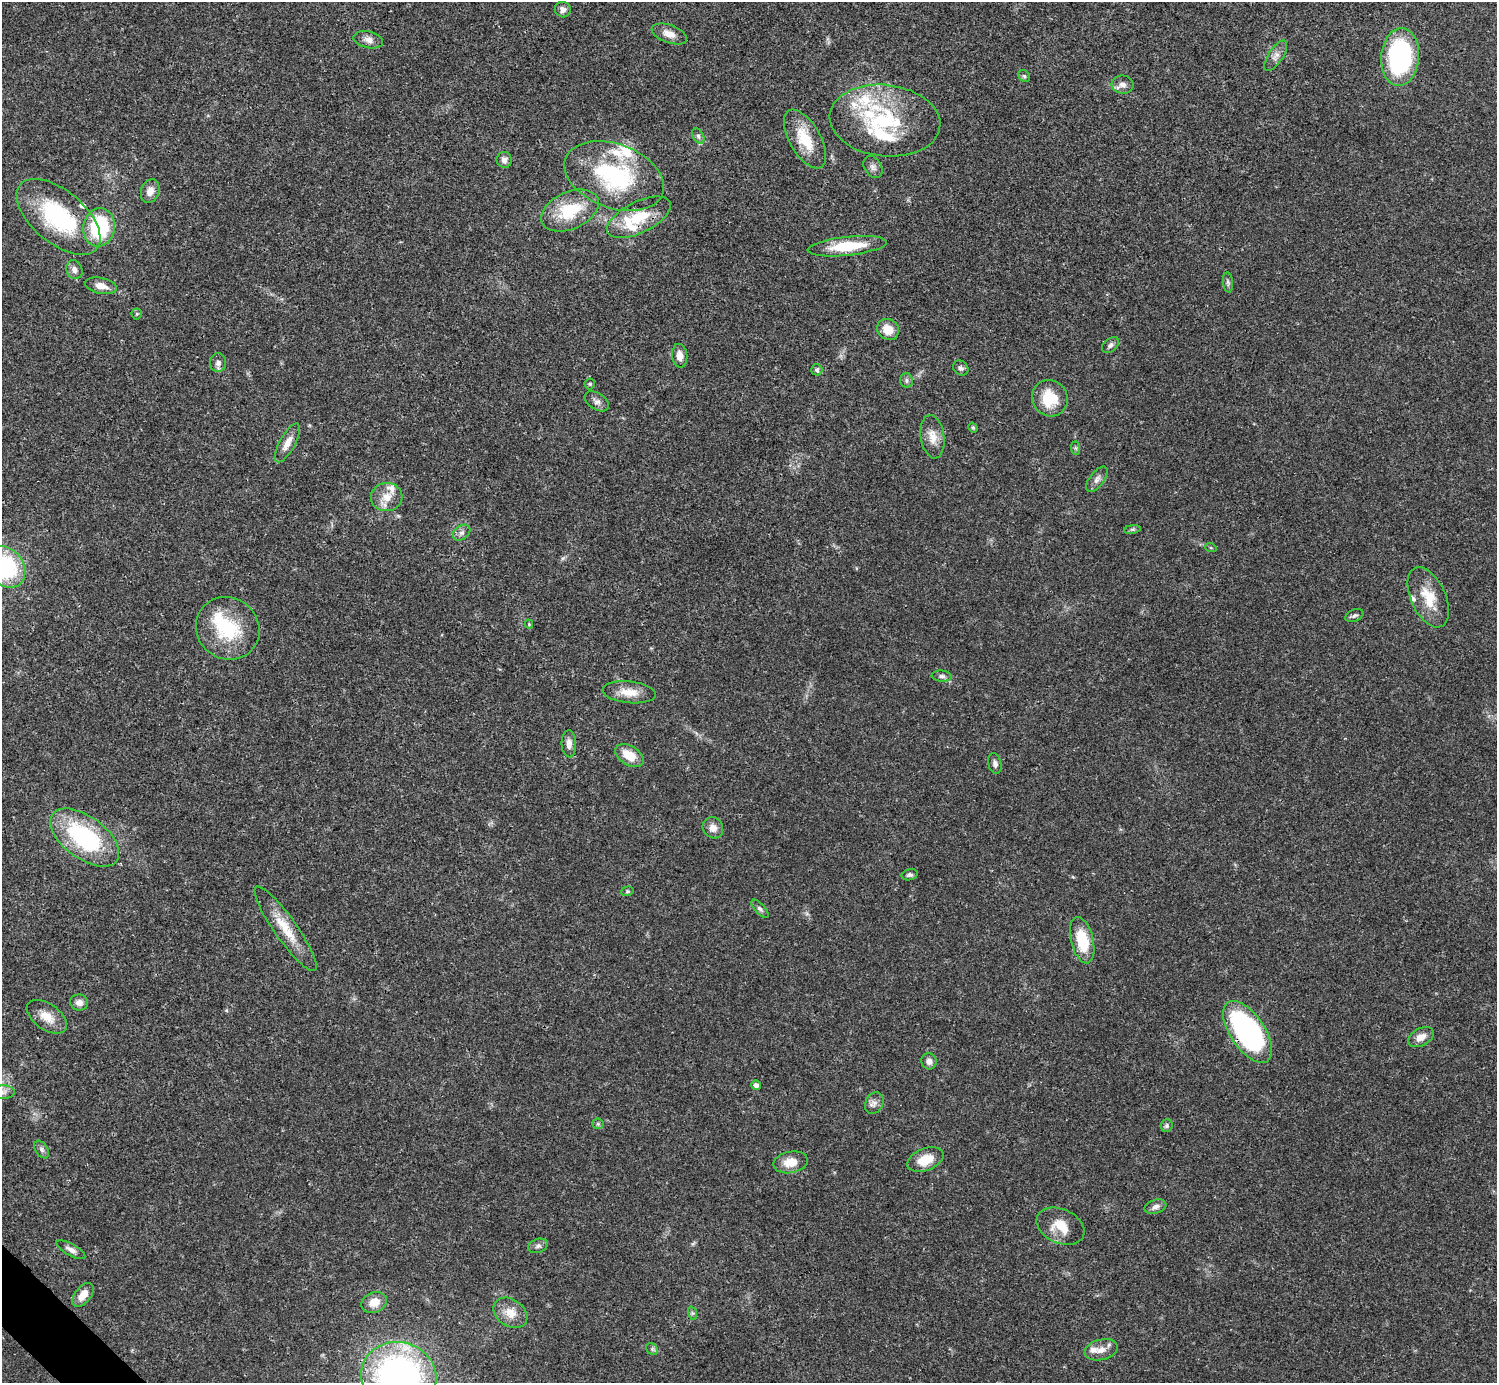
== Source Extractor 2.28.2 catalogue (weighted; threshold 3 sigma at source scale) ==
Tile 7 of 4 x 4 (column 3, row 2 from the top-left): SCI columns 2990-4484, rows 2920-4300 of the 5981 x 5980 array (HDU 1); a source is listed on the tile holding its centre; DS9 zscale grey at full resolution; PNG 1499 x 1385 px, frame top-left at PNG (2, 2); each listed source drawn as its Kron ellipse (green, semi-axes under 4 px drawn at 4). Shown black and unused: <1% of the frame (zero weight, under 3 of 4 exposures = <1% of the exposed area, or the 3 px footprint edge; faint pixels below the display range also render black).
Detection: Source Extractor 2.28.2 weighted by HDU 2 'WHT'; one run over the whole footprint, this tile lists its part. Background 0.0207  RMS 0.0022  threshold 0.01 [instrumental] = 3 sigma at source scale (4.5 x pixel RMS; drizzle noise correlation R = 1.50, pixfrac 1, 0.05/0.05 arcsec/px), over >= 5 px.
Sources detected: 96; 1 inside a brighter object's white glare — neither listed nor drawn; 12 inside a brighter listed object's ellipse — not listed separately; the other 83 listed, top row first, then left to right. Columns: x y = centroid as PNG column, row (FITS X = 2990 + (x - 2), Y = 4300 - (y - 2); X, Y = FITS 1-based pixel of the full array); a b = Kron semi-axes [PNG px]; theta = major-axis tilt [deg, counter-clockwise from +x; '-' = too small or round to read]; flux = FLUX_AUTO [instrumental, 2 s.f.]
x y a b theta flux
563 10 8 7 - 0.96
669 34 18 9 -20 2.2
368 40 15 8 -13 1.4
1276 56 17 7 57 1.4
1400 57 29 19 85 32
1024 76 6 5 - 0.39
1122 85 11 9 -8 1.3
885 121 55 35 -6 22
698 136 8 5 -59 0.61
805 139 32 15 -60 6.9
504 160 8 7 - 1
873 167 12 8 -57 0.97
614 176 52 32 -20 24
150 191 12 9 69 1.7
570 210 30 18 24 9.8
58 217 50 26 -40 23
639 217 35 15 26 7.8
99 227 19 16 81 16
847 246 39 9 6 8.5
74 270 10 8 -69 1.1
1228 282 10 5 -85 0.53
101 286 16 8 -12 2.1
137 314 5 5 - 0.33
888 329 11 10 - 3.2
1110 345 9 6 40 0.72
680 356 12 7 -83 1.6
218 363 9 8 - 1.1
961 368 8 6 -43 0.65
817 370 5 5 - 0.5
907 380 7 6 - 0.56
590 384 5 5 - 0.3
1050 398 18 17 - 6.9
597 401 13 8 -33 1.1
973 428 5 4 - 0.37
932 437 22 11 -81 2.7
287 443 21 7 61 2.2
1076 448 7 4 -89 0.37
1097 479 15 7 53 1.1
387 497 16 14 8 3.3
1132 529 8 4 8 0.4
462 533 9 7 37 0.84
1211 548 6 3 -19 0.24
5 567 23 17 -50 23
1428 597 32 17 -65 6.1
1354 616 9 6 20 0.57
529 624 4 4 - 0.21
228 628 33 30 -39 14
942 676 10 5 -5 0.69
629 692 27 11 -6 3.4
569 744 13 7 -87 1.6
629 755 15 9 -33 4.3
995 764 10 6 -77 0.79
713 828 11 10 - 1.5
85 838 40 21 -36 25
910 875 8 5 14 0.59
627 891 6 5 - 0.3
760 909 11 5 -47 0.61
286 929 51 11 -55 6.2
1082 940 23 11 -76 8.1
79 1003 9 8 - 1.3
47 1017 23 13 -35 3.5
1248 1032 35 17 -56 50
1421 1037 14 8 28 1.9
929 1061 8 7 - 1.1
756 1085 5 4 - 0.83
3 1092 12 7 0 1
874 1103 11 8 60 1.2
598 1124 5 5 - 0.35
1167 1125 6 6 - 0.45
42 1150 10 6 -56 0.73
925 1160 19 11 21 4.4
791 1162 17 10 11 3.2
1156 1207 11 6 19 1
1061 1226 25 17 -24 4.6
538 1246 10 7 19 0.8
71 1250 16 6 -29 1.1
83 1295 14 8 51 2.4
374 1302 13 10 20 2.9
510 1313 18 13 -35 3.2
692 1313 7 4 -71 0.38
652 1349 7 5 -47 0.46
1101 1350 17 10 14 2.1
399 1376 38 34 -17 86
Overlapping masked pixels (flux is a lower limit): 3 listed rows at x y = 58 217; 639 217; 1248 1032
Isophote crosses this tile's border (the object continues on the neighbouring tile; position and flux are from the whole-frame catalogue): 3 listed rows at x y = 5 567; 3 1092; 399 1376